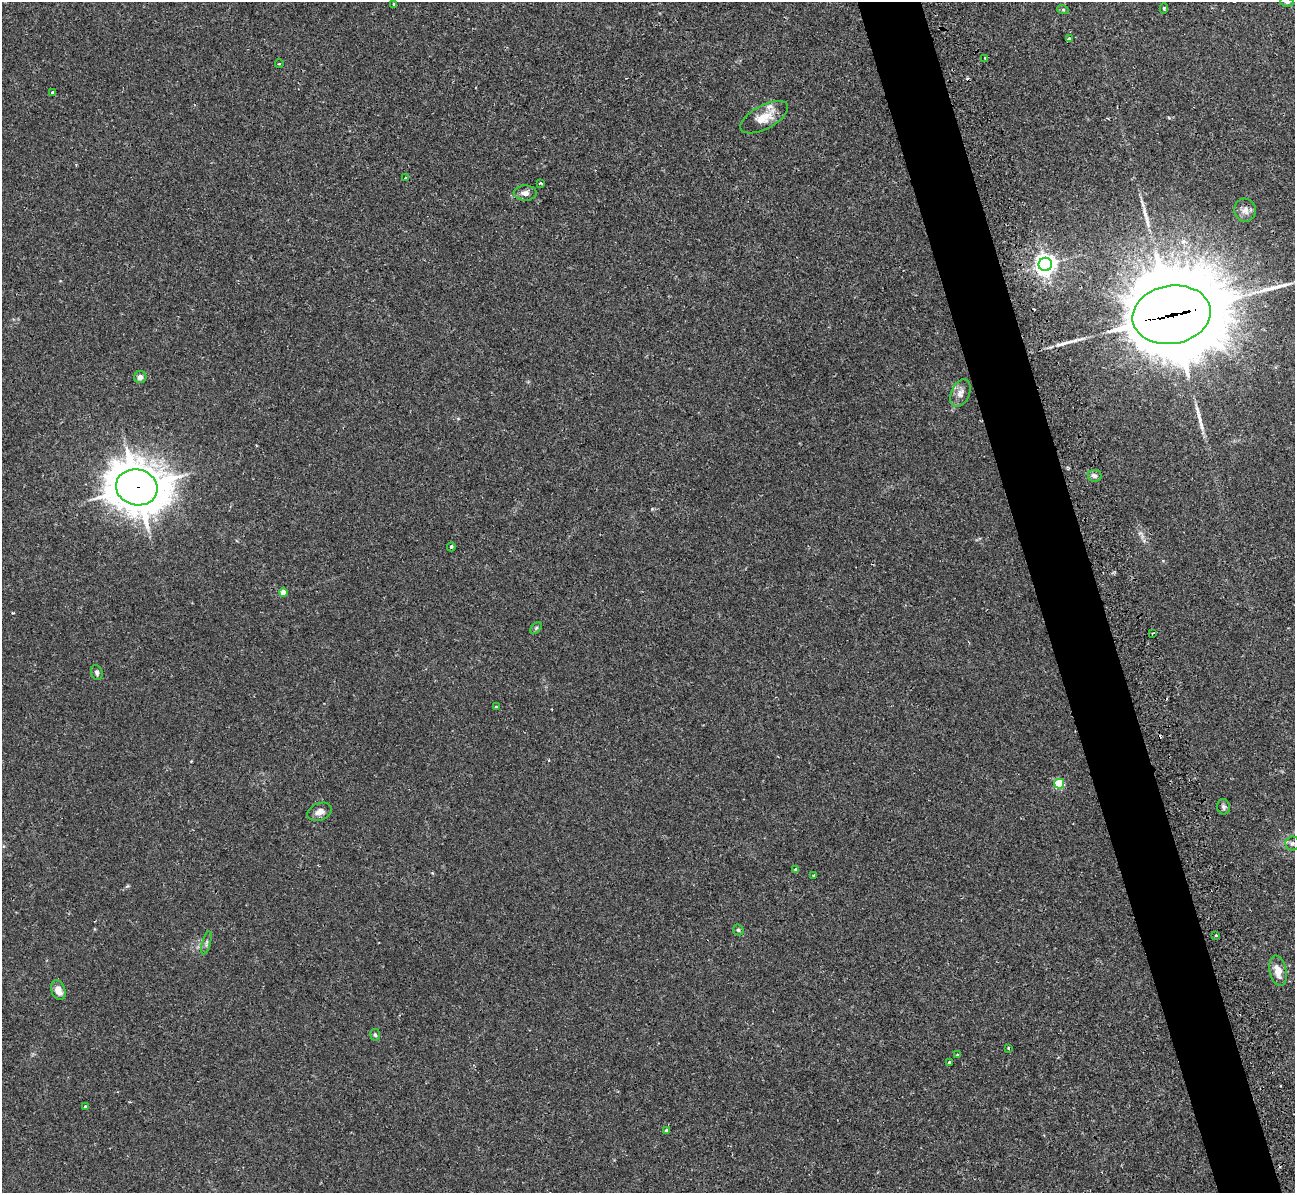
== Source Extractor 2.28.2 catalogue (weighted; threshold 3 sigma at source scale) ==
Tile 6 of 4 x 4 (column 2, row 2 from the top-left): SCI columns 1306-2598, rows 2687-3877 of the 5236 x 5221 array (HDU 1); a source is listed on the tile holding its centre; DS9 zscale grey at full resolution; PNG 1297 x 1195 px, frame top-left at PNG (2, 2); each listed source drawn as its Kron ellipse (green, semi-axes under 4 px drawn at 4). Shown black and unused: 5% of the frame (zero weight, under 2 of 3 exposures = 3% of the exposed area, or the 3 px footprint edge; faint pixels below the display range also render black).
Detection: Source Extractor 2.28.2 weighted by HDU 2 'WHT'; one run over the whole footprint, this tile lists its part. Background 0.0213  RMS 0.0039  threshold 0.0176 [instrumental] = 3 sigma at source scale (4.5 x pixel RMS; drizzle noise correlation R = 1.50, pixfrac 1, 0.05/0.05 arcsec/px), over >= 5 px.
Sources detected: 51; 4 cosmic-ray / hot-pixel residue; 4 long thin detections or spike segments (spike, bleed or trail) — neither listed nor drawn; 1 inside a brighter listed object's ellipse — not listed separately; the other 42 listed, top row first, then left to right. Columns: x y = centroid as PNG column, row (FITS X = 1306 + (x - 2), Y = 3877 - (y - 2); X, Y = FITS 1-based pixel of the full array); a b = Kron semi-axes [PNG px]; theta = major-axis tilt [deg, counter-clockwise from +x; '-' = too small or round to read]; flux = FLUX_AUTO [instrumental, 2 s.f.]
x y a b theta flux
1287 2 7 4 -10 0.81
394 4 4 3 - 0.41
1164 8 5 4 - 0.7
1063 10 6 4 -18 0.52
1069 38 4 3 - 2.2
985 58 4 3 - 1.6
279 64 4 2 - 0.32
52 93 3 3 - 1.5
764 117 26 11 28 6.3
405 178 3 2 - 0.47
540 183 3 2 - 0.49
525 193 11 7 0 2.1
1245 210 11 11 - 2.6
1045 264 6 6 - 260
1172 315 39 29 10 7500
140 377 6 6 - 1.7
960 393 15 9 67 2.6
1095 476 7 6 - 1.1
137 487 21 18 -14 1100
451 547 4 3 - 0.79
283 593 4 4 - 5.8
536 628 7 4 46 0.59
1153 633 3 2 - 0.57
97 673 7 5 -71 0.86
496 707 4 3 - 0.43
1059 784 5 5 - 21
1224 807 8 6 -80 1
320 812 13 8 21 2.3
1292 843 7 7 - 0.97
796 869 3 3 - 0.79
813 875 3 2 - 0.41
738 930 6 5 - 0.6
1216 935 3 3 - 0.55
206 943 12 3 75 0.76
1278 971 15 8 -78 4.2
58 990 10 7 -69 3.2
375 1035 6 5 - 0.62
1008 1048 3 3 - 0.42
957 1055 4 3 - 0.41
949 1062 3 3 - 0.6
85 1107 4 3 - 0.94
667 1130 4 4 - 0.77
Overlapping masked pixels (flux is a lower limit): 2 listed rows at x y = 1172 315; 137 487
Isophote crosses this tile's border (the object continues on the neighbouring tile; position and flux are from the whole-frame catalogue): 1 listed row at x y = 1287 2